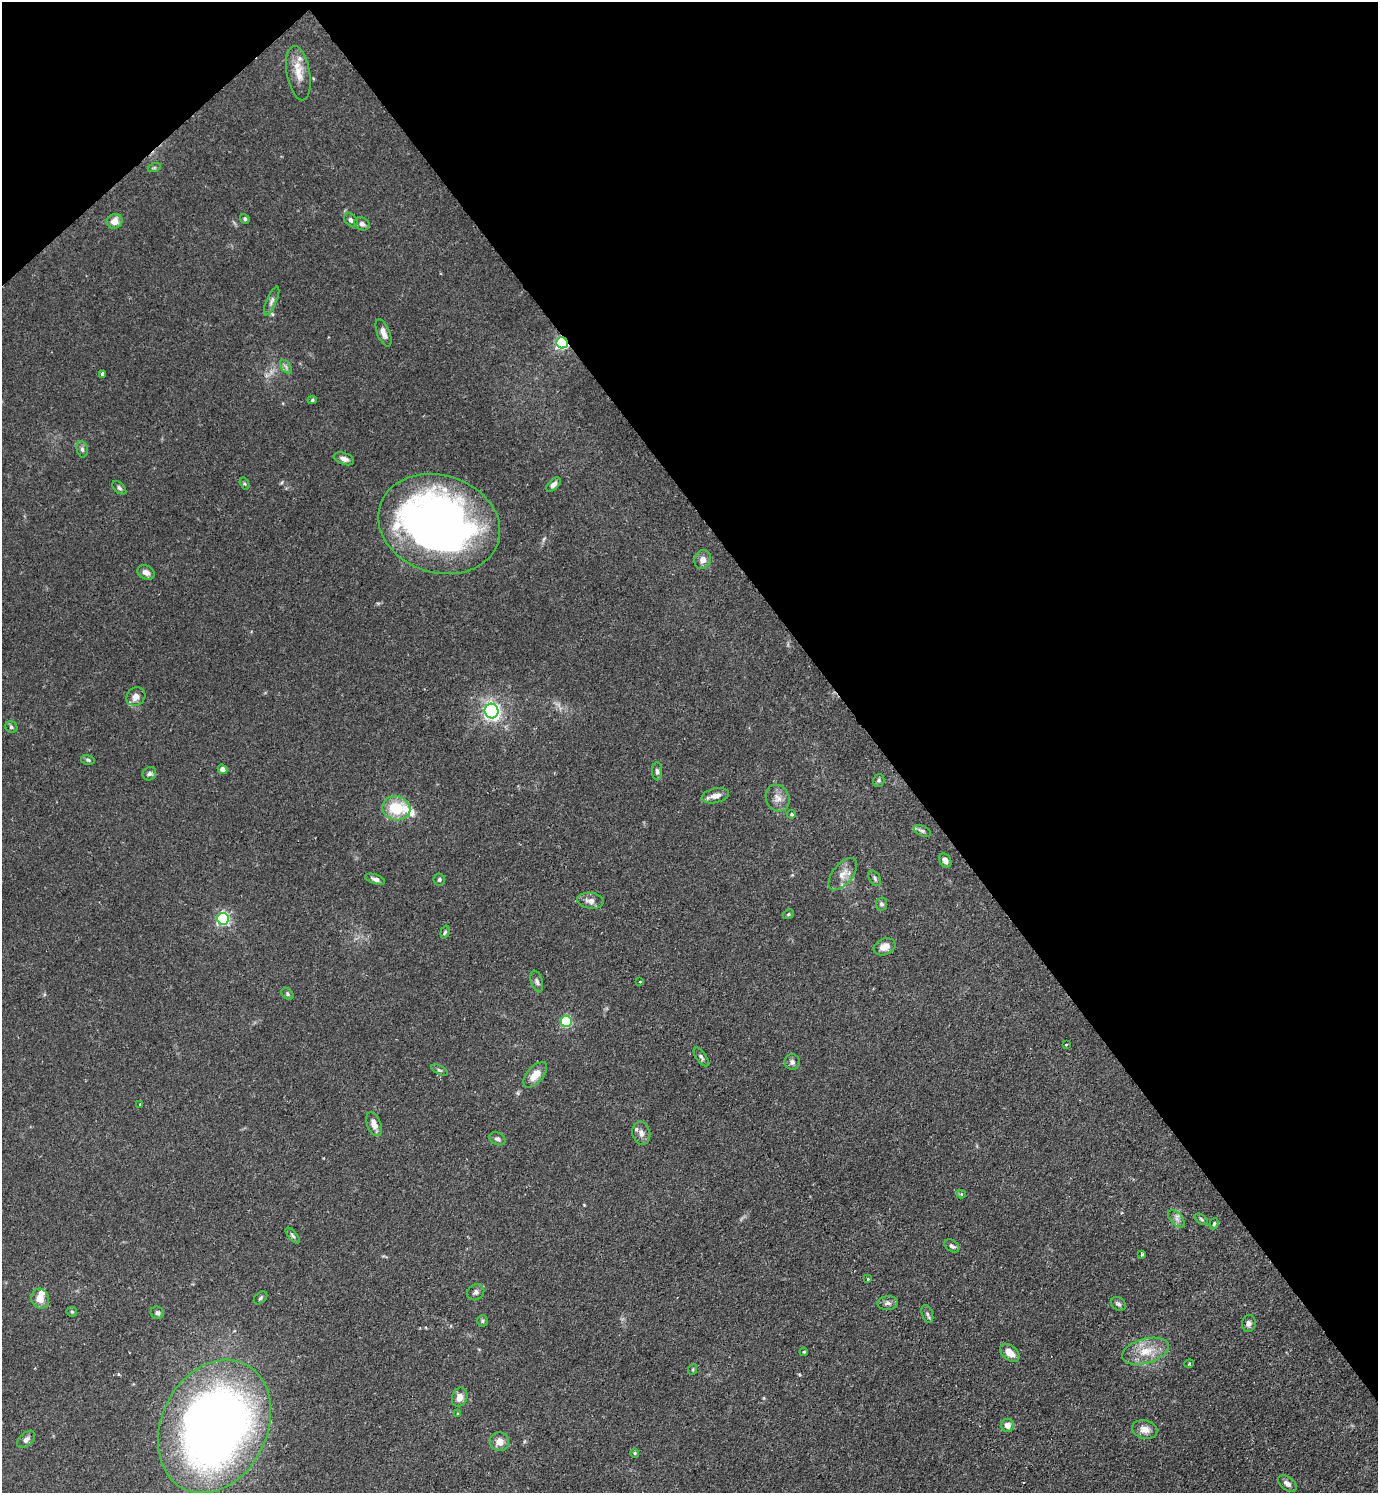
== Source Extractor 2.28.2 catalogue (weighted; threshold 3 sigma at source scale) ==
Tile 3 of 4 x 4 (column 3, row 1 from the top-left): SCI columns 2912-4287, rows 4476-5966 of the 5965 x 5968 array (HDU 1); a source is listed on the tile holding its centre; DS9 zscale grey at full resolution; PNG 1380 x 1495 px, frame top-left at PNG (2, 2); each listed source drawn as its Kron ellipse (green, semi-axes under 4 px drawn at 4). Shown black and unused: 39% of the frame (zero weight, under 2 of 3 exposures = <1% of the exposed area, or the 3 px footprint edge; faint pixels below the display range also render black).
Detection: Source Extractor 2.28.2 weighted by HDU 2 'WHT'; one run over the whole footprint, this tile lists its part. Background 0.0833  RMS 0.0061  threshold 0.0273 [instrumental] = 3 sigma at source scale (4.5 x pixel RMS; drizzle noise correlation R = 1.50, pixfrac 1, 0.05/0.05 arcsec/px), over >= 5 px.
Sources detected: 94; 2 inside a brighter object's white glare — neither listed nor drawn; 3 inside a brighter listed object's ellipse — not listed separately; the other 89 listed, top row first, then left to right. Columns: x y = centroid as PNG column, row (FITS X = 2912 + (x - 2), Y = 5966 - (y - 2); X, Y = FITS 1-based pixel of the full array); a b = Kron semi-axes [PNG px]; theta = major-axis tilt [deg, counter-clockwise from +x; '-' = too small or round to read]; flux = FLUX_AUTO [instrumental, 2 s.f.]
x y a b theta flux
298 73 27 11 -80 9.8
154 168 6 4 19 0.82
245 219 5 4 - 1.1
351 220 8 5 -44 1.7
115 221 8 7 - 5.2
362 224 8 6 -30 2.3
272 301 15 5 66 2.2
383 333 14 6 -68 3.8
562 343 6 5 - 120
286 367 7 5 -56 1.6
103 374 4 3 - 1.9
312 400 4 4 - 0.82
82 449 8 5 -78 1.4
344 459 10 6 -20 2.8
245 484 6 4 -59 0.86
553 484 9 5 43 2.5
119 488 8 5 -45 1.3
439 524 62 48 -18 390
703 560 9 8 - 3.5
146 572 9 6 -29 3.2
136 697 10 8 37 4.2
492 711 7 7 - 150
11 727 6 5 - 1.2
88 760 7 5 -15 1
222 769 5 4 - 2.4
657 771 9 5 -89 1.6
149 774 7 6 - 1.5
879 780 6 5 - 1.2
715 796 14 7 12 4.4
778 798 14 11 -64 5
396 808 14 12 -14 21
792 814 4 3 - 0.8
922 831 9 5 -24 1.5
945 860 7 5 -59 2.8
843 874 19 10 51 6.1
875 878 8 5 -61 1.4
375 879 10 5 -18 2.2
439 879 6 5 - 1.1
590 901 13 8 -7 4
881 904 6 5 - 1.4
788 914 6 4 24 0.89
223 919 6 6 - 120
445 932 6 4 73 0.99
885 947 11 8 22 5.1
537 982 11 5 -74 1.9
640 982 3 3 - 1.9
287 994 7 5 -44 1
566 1021 5 5 - 55
1066 1044 4 2 - 0.48
701 1057 11 5 -55 1.7
792 1062 7 7 - 2
439 1070 9 4 -26 1.1
535 1075 15 8 48 7.6
140 1104 4 2 - 0.46
374 1124 12 6 -69 4.7
641 1133 11 9 -76 3.3
497 1139 8 6 -28 1.8
961 1194 4 4 - 1.1
1176 1219 10 6 -47 2.4
1201 1219 7 3 -36 0.84
1214 1224 6 4 72 0.94
293 1236 9 4 -50 1.3
952 1246 8 5 -33 1.7
1142 1254 3 3 - 0.94
868 1279 3 3 - 1.8
476 1292 9 7 34 2.1
261 1298 8 5 42 1.1
40 1299 10 9 - 6
888 1303 10 7 4 2.1
1118 1304 8 6 -31 1.7
72 1312 5 5 - 0.88
157 1313 6 6 - 1.6
927 1314 9 5 -70 1.5
482 1321 6 5 - 0.88
1249 1323 8 7 - 2.3
1145 1351 24 12 15 12
804 1352 4 3 - 0.69
1010 1353 11 7 -40 5.7
1189 1364 5 3 - 0.6
693 1369 5 3 - 0.61
460 1397 10 7 71 4.2
458 1414 4 3 - 0.57
1008 1425 6 6 - 4
214 1426 69 53 64 540
1145 1429 13 9 -14 4.7
26 1439 11 6 43 2.3
500 1442 9 9 - 5.1
635 1453 4 4 - 0.69
1287 1483 10 6 -36 2.6
Overlapping masked pixels (flux is a lower limit): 1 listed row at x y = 562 343